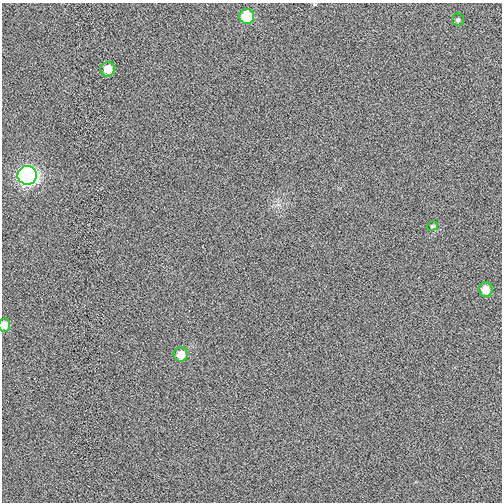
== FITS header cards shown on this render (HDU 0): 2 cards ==
NAXIS1  =                  500
NAXIS2  =                  500

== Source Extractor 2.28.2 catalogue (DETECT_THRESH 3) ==
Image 500 x 500 px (HDU 0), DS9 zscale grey, 1 PNG px = 1 image px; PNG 504 x 504 px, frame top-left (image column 1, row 500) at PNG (2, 3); each listed source drawn as its Kron ellipse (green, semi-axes under 4 px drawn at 4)
Background 0.00224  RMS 0.03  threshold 0.0909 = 3 sigma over >= 5 px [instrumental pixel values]
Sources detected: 8; all 8 listed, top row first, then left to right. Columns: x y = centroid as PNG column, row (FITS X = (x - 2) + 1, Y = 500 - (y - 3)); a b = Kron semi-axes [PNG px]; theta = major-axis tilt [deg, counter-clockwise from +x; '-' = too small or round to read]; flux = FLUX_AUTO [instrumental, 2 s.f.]
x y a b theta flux
247 16 7 7 - 79
458 20 6 6 - 4
108 69 7 7 - 25
27 175 9 9 - 700
432 226 6 4 15 2.8
486 290 7 7 - 26
4 325 6 6 - 19
181 355 7 7 - 24
At the frame edge (FLAGS 8, measured only in part): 1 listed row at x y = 4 325